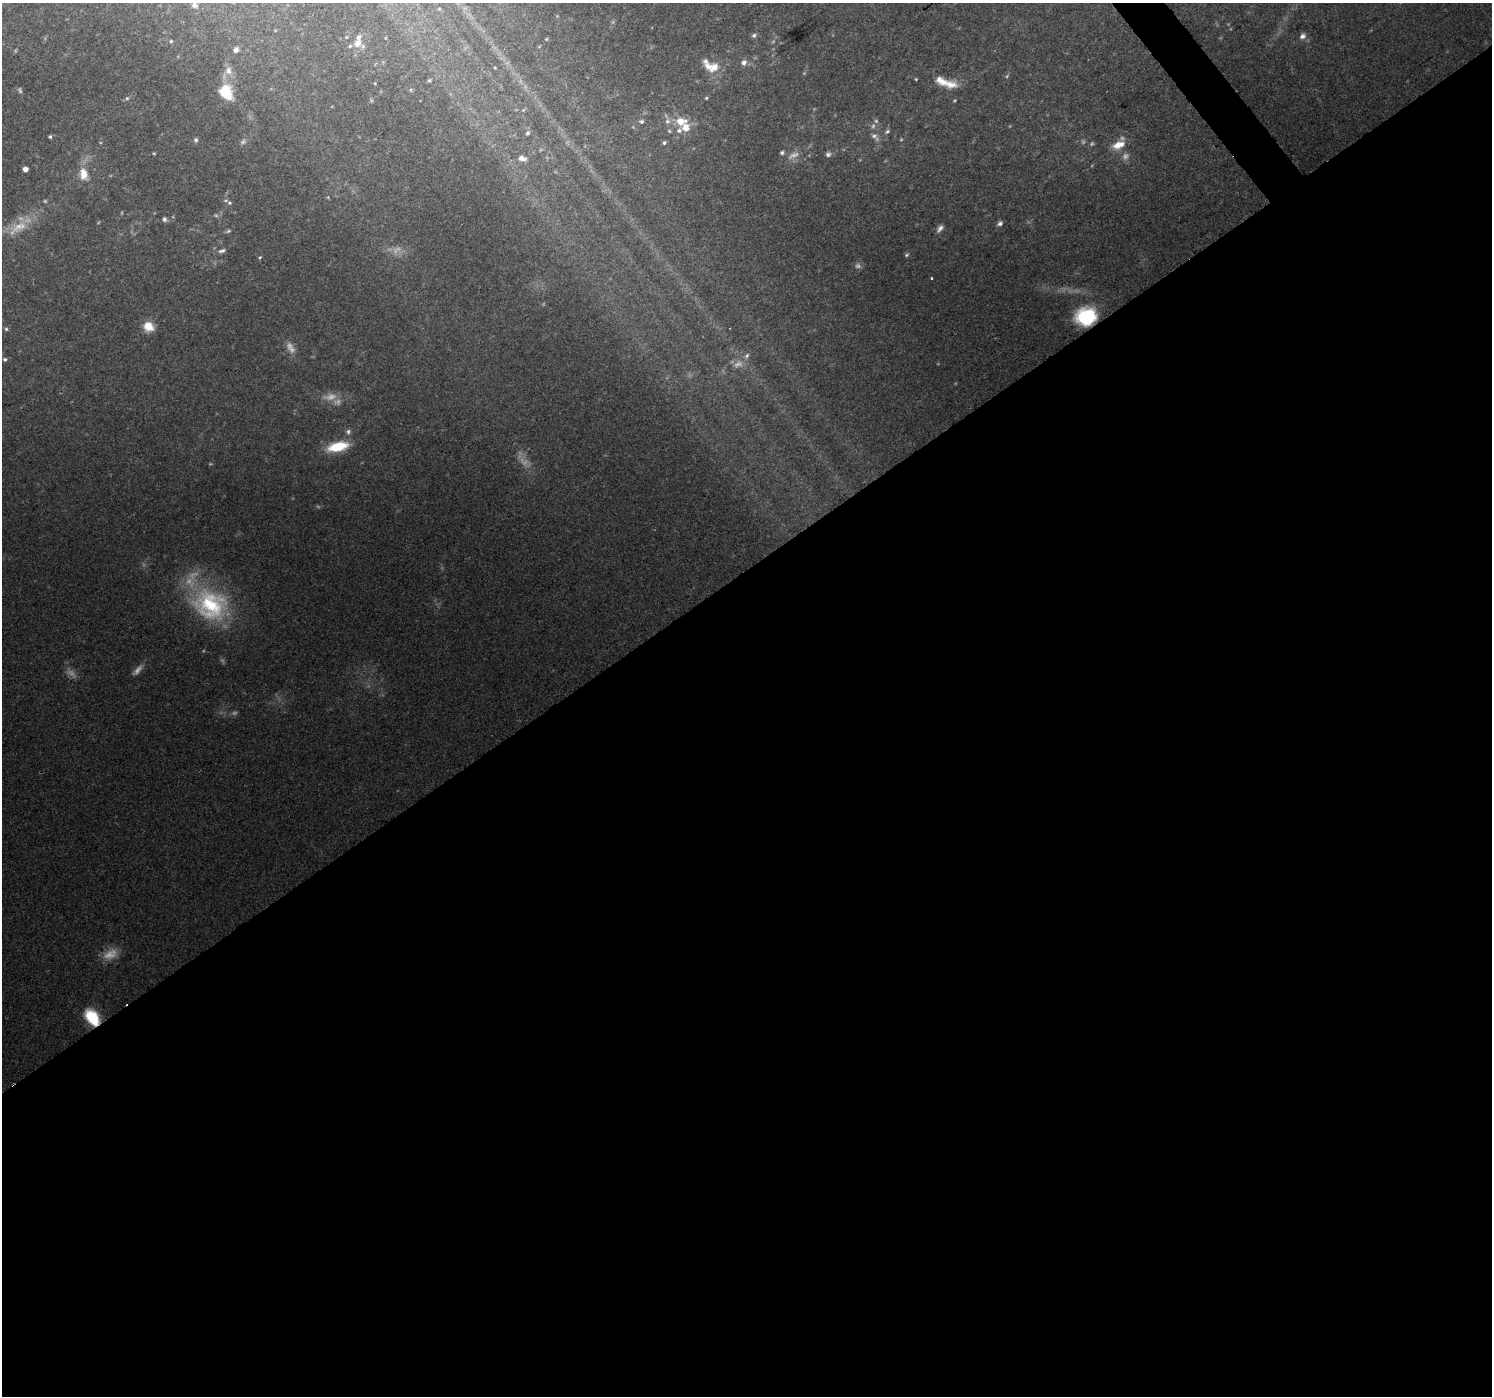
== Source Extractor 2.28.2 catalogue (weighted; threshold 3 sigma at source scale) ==
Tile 15 of 4 x 4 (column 3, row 4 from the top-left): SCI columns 2983-4472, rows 154-1547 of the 5982 x 5925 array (HDU 1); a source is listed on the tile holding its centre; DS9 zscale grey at full resolution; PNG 1494 x 1398 px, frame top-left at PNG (2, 3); no overlay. Shown black and unused: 60% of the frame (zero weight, under 2 of 3 exposures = <1% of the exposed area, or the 3 px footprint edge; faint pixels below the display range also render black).
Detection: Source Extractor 2.28.2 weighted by HDU 2 'WHT'; one run over the whole footprint, this tile lists its part. Background 0.113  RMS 0.0066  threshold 0.0295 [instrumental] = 3 sigma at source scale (4.5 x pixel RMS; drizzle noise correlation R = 1.50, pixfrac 1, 0.0396/0.0396 arcsec/px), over >= 5 px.
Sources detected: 83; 24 too faint to see at this stretch — not listed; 7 inside a brighter listed object's ellipse — not listed separately; the other 52 listed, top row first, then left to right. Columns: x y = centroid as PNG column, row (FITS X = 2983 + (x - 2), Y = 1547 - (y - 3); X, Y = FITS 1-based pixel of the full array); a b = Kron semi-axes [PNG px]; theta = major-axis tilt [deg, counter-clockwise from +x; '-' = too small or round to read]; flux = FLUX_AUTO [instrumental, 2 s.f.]
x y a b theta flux
194 5 6 5 - 2.8
754 35 6 6 - 1.6
1302 36 8 7 - 2.8
546 39 4 4 - 0.65
171 41 4 4 - 0.82
357 43 13 9 58 5.6
236 50 6 5 - 2.5
706 61 9 7 -29 2.3
744 62 8 7 - 2.9
714 67 14 10 47 8.4
495 68 5 3 - 0.56
228 71 11 9 88 4.7
916 79 3 3 - 0.54
429 80 4 4 - 0.97
951 84 18 11 -9 8.2
226 93 17 12 -62 21
127 98 5 5 - 0.98
706 98 4 4 - 0.7
641 121 7 6 - 1.7
681 121 13 10 3 11
876 121 6 5 - 1.3
669 131 5 4 - 0.92
887 131 7 5 49 1.3
527 133 6 6 - 1.7
50 137 5 4 - 1
875 137 13 6 -41 2.8
196 140 6 6 - 1.4
664 143 6 5 - 1.2
1118 145 18 10 22 10
154 153 5 3 - 0.6
782 153 5 5 - 1.4
828 154 8 6 3 1.9
522 158 11 7 -11 4.4
25 169 5 4 - 3.1
83 174 16 11 -78 9.7
45 201 4 4 - 0.76
229 203 6 5 - 1.3
164 219 6 5 - 1.6
1000 223 7 5 32 2
940 228 10 6 51 2.7
228 231 7 5 17 1.3
222 251 11 5 16 2.2
907 255 6 4 25 0.93
260 257 5 3 - 0.76
931 278 3 2 - 0.71
1086 316 23 19 14 38
148 326 12 10 -35 10
6 329 5 5 - 1
5 359 6 5 - 1.2
338 447 22 10 12 23
210 605 49 40 -25 74
92 1017 17 11 -53 27
Overlapping masked pixels (flux is a lower limit): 2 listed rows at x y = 1086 316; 92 1017
Isophote crosses this tile's border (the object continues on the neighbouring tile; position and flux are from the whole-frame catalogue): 1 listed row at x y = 194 5